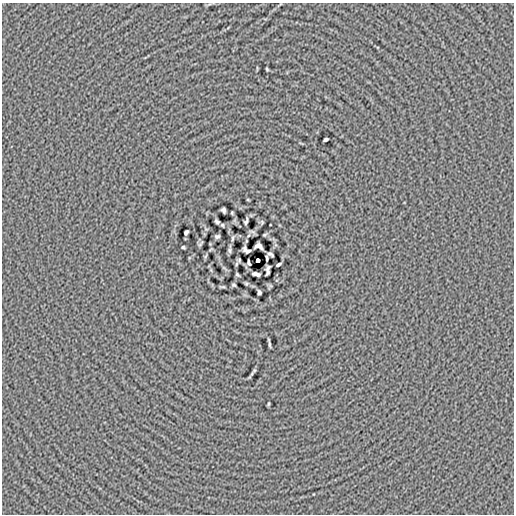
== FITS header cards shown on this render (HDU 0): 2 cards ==
NAXIS1  =                  512
NAXIS2  =                  512

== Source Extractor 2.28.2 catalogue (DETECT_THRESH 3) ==
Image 512 x 512 px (HDU 0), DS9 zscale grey, 1 PNG px = 1 image px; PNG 516 x 516 px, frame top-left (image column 1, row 512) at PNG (2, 3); no overlay
Background -1.86e-05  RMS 0.014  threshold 0.0428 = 3 sigma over >= 5 px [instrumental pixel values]
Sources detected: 26; all 26 listed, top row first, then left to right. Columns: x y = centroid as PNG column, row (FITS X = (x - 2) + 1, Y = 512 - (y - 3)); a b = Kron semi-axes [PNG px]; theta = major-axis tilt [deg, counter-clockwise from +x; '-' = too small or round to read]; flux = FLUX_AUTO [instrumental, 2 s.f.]
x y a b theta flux
267 69 3 2 - 0.92
326 139 4 3 - 1.9
223 210 5 4 - 2.2
246 221 7 3 73 1.8
217 222 5 3 - 1.9
186 232 5 3 - 2.1
217 236 4 3 - 1.7
232 238 7 3 88 1.2
258 246 7 5 -15 3.6
183 247 3 3 - 1.1
229 250 7 4 -84 1.6
246 250 8 4 -35 2.7
270 254 6 3 -30 1.8
267 258 5 2 - 1.4
258 260 4 4 - 7.7
249 262 6 3 -76 1.4
278 264 5 3 - 1.9
268 268 6 3 45 1.6
268 272 5 3 - 1.5
256 274 7 3 -12 3
237 275 4 2 - 1.1
234 285 4 2 - 1.1
259 292 4 3 - 1.8
269 343 9 2 -80 1.7
254 370 5 4 - 1
269 404 5 3 - 1